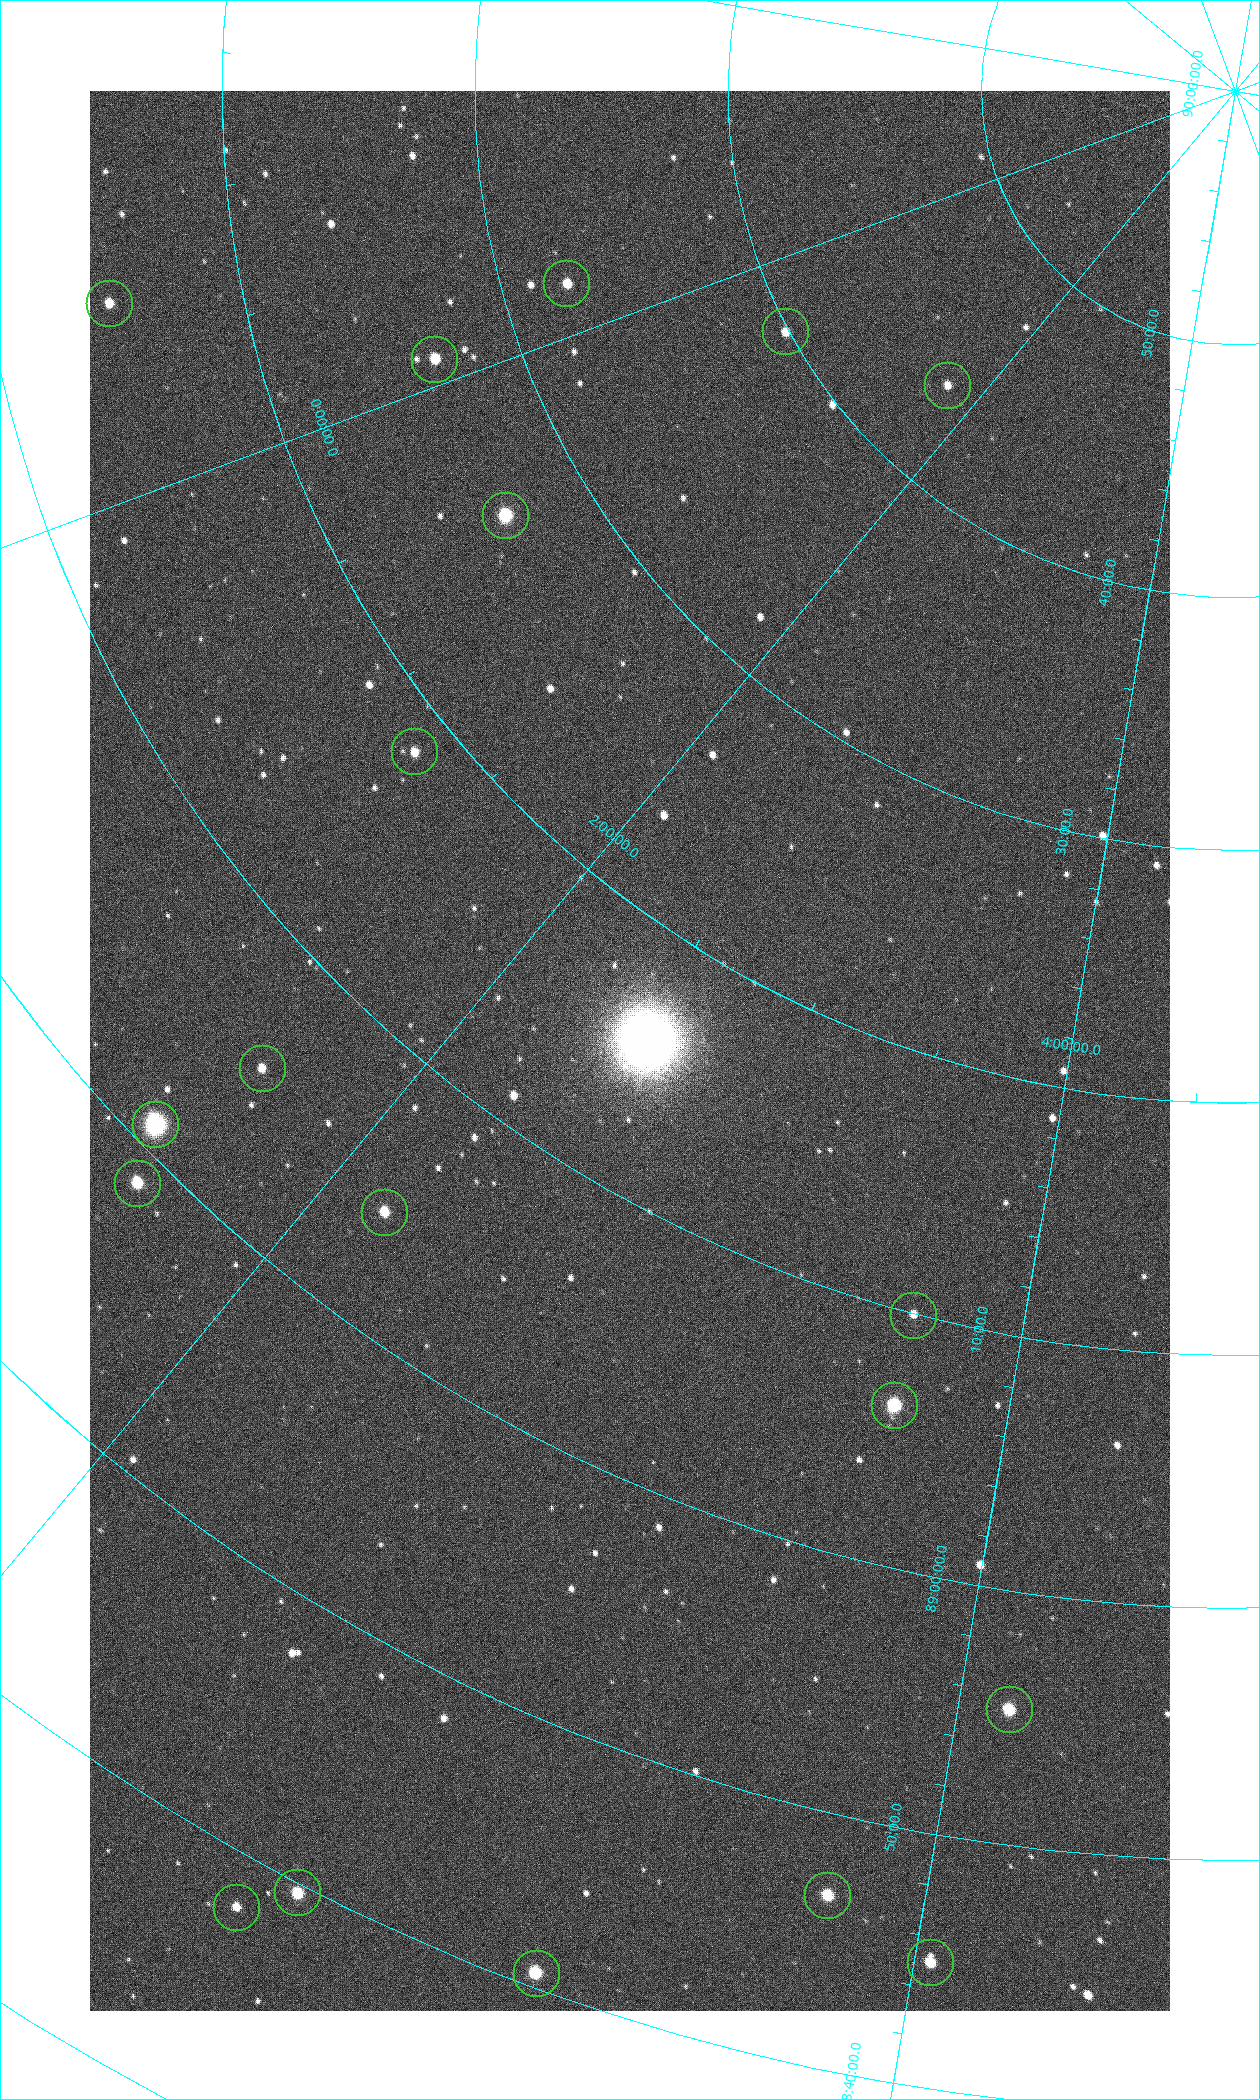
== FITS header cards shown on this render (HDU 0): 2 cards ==
NAXIS1  =                 1080 / length of data axis 1
NAXIS2  =                 1920 / length of data axis 2

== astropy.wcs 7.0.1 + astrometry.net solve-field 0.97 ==
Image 1080 x 1920 px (HDU 0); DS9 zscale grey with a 90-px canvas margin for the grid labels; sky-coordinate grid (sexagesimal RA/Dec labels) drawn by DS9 from the SOLVED WCS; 19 Tycho-2 reference stars matched to detected sources circled (green)
Header WCS: none
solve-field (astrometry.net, Tycho-2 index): SOLVED blind (the file carries no WCS)
Solved WCS: RA---TAN-SIP/DEC--TAN-SIP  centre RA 02:30:05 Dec +89:15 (37.52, +89.25 deg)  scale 2.37 arcsec/px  FOV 42.7' x 76.0'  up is -32 deg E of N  parity flipped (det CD > 0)
(file carries no celestial WCS; the grid is the blind solution)
Tycho-2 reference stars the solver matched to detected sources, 19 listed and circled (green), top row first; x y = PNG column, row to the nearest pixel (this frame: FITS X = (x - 90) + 1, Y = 1920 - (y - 91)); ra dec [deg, ICRS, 3 dp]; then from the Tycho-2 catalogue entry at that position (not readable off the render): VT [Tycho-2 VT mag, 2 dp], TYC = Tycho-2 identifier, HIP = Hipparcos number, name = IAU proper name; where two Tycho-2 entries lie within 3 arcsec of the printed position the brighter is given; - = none
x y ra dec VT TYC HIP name
566 283 355.808 +89.543 10.14 4662-135-1 - -
109 303 350.364 +89.246 10.36 4662-120-1 - -
785 331 7.906 +89.665 10.51 4627-6-1 - -
434 359 358.236 +89.445 9.52 4662-45-1 - -
947 385 25.399 +89.729 11.04 4627-64-1 - -
505 515 9.931 +89.444 8.22 4627-49-1 3128 -
414 751 18.559 +89.307 10.52 4627-75-1 - -
262 1068 24.867 +89.092 10.76 4627-125-1 - -
155 1124 23.461 +89.016 6.47 4627-259-1 7283 -
137 1183 24.587 +88.980 9.00 4627-86-1 - -
384 1212 32.549 +89.073 9.84 4628-149-1 - -
913 1315 55.017 +89.166 11.19 4628-70-1 - -
894 1405 55.225 +89.105 8.15 4628-68-1 17195 -
1009 1709 61.773 +88.923 8.88 4629-92-1 - -
297 1892 42.246 +88.661 8.90 4628-20-1 - -
827 1895 57.015 +88.780 9.32 4628-84-1 - -
236 1907 40.943 +88.634 10.89 4628-71-1 - -
930 1962 60.479 +88.750 9.70 4629-3-1 - -
536 1973 49.382 +88.676 8.64 4628-25-1 - -